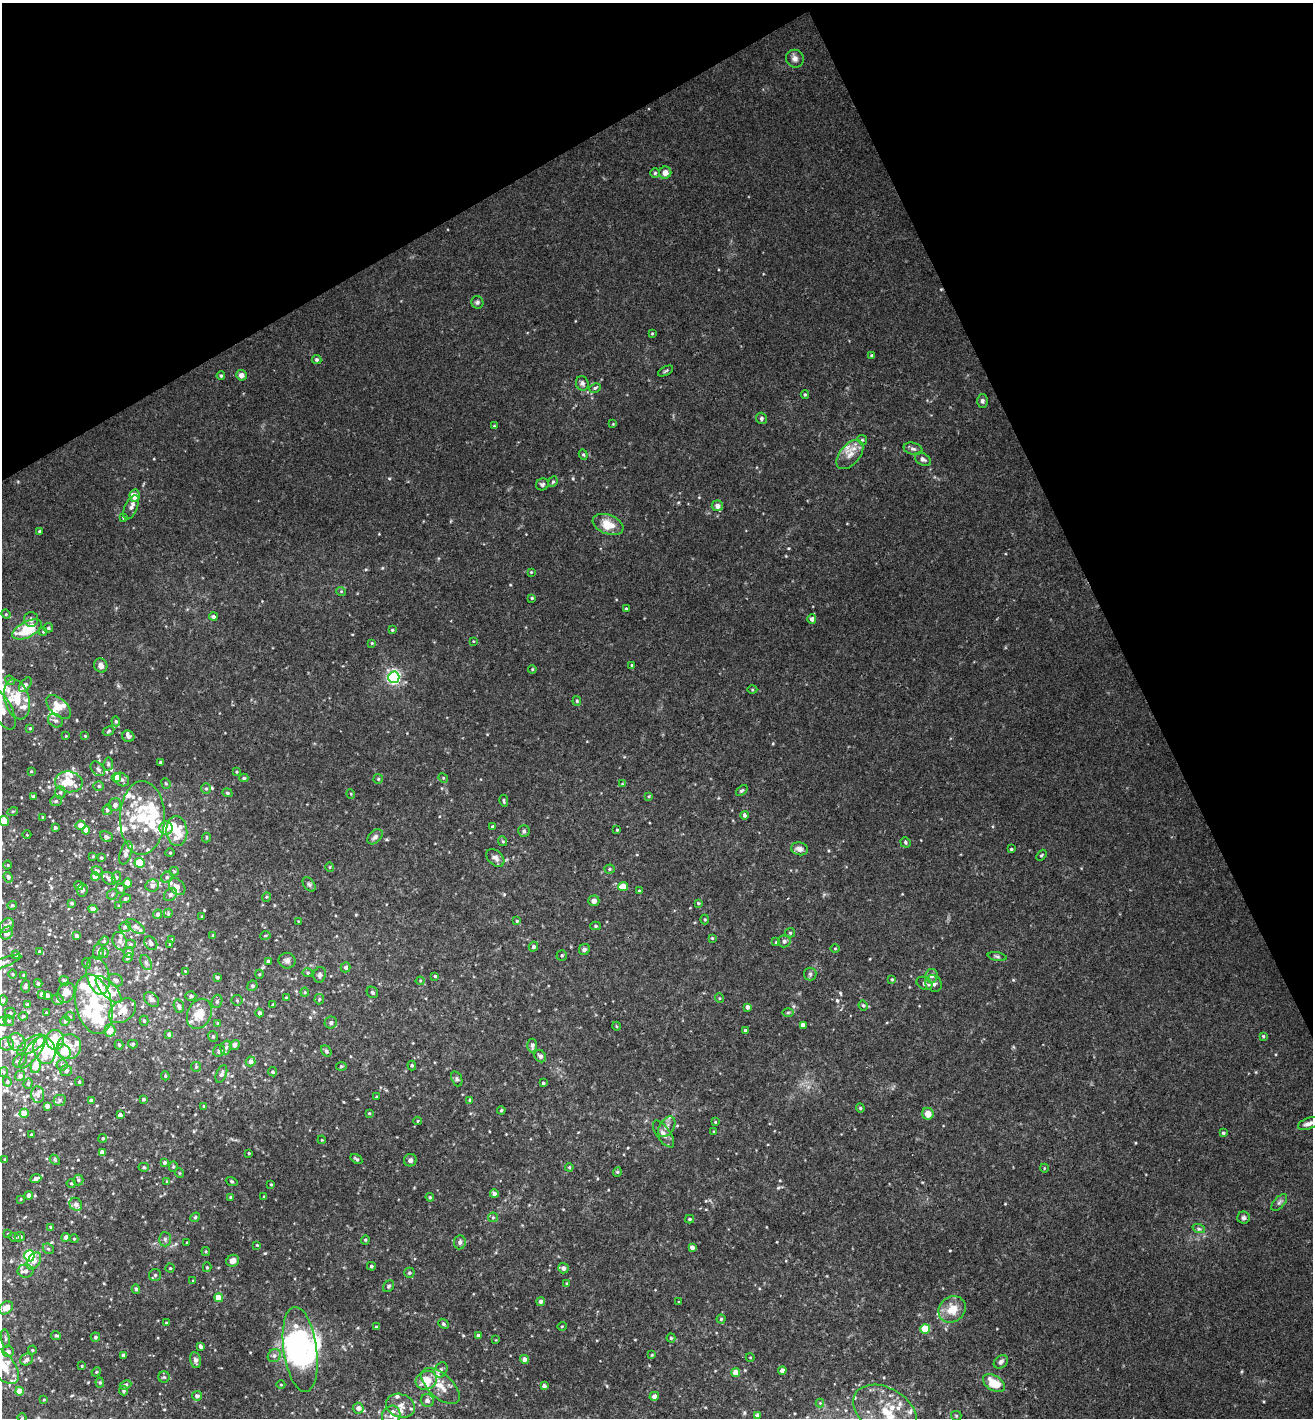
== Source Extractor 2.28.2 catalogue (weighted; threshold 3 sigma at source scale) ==
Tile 3 of 4 x 4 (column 3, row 1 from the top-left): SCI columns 2938-4248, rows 4304-5719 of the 5743 x 5775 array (HDU 1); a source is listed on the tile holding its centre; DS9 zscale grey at full resolution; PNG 1315 x 1420 px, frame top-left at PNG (2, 3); each listed source drawn as its Kron ellipse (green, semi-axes under 4 px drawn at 4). Shown black and unused: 25% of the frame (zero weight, under 3 of 4 exposures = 6% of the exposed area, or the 3 px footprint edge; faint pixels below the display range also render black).
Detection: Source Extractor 2.28.2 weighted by HDU 2 'WHT'; one run over the whole footprint, this tile lists its part. Background 0.0355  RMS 0.0051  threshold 0.0228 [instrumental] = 3 sigma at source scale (4.5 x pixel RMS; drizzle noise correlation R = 1.50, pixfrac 1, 0.05/0.05 arcsec/px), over >= 5 px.
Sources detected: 492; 6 inside a brighter object's white glare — neither listed nor drawn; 64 inside a brighter listed object's ellipse — not listed separately; the other 422 listed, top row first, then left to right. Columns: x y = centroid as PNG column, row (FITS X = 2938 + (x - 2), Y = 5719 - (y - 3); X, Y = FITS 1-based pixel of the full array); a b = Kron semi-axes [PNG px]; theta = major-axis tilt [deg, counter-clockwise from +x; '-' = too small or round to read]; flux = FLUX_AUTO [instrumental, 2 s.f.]
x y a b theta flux
795 59 9 8 - 2.3
655 173 4 4 - 0.67
665 173 6 6 - 3.4
477 302 6 6 - 1
652 333 4 3 - 0.48
872 356 4 4 - 0.81
317 360 5 4 - 0.93
666 371 8 3 27 0.68
241 375 5 5 - 2.4
221 376 4 3 - 0.68
582 383 7 6 - 1.4
595 388 6 4 28 0.83
805 394 4 4 - 0.59
982 401 7 5 90 1.1
761 418 6 5 - 1.1
613 424 4 4 - 0.38
494 426 3 3 - 0.42
862 440 5 4 - 0.64
913 449 9 6 -14 1.6
850 454 17 10 50 5.5
583 455 5 4 - 0.65
923 459 8 6 -31 1.6
553 482 5 4 - 0.74
542 484 6 6 - 1.2
135 496 6 5 - 6.7
717 506 5 5 - 2.6
131 507 13 6 66 2.3
124 518 3 3 - 0.87
608 524 16 9 -20 9.5
40 531 4 3 - 0.83
531 572 4 4 - 0.45
341 591 5 3 - 0.4
532 598 3 3 - 0.55
626 609 4 3 - 0.55
6 614 5 4 - 0.66
213 617 4 4 - 1.2
31 619 7 6 - 1.7
812 619 4 4 - 1.7
48 628 5 4 - 0.71
27 630 16 7 27 16
392 630 4 3 - 0.63
43 632 4 4 - 0.59
473 641 4 2 - 0.32
372 643 4 3 - 0.47
101 665 7 6 - 2.1
632 665 4 3 - 0.47
532 669 4 4 - 0.56
394 677 5 5 - 99
10 680 5 4 - 0.65
25 685 8 5 53 1.7
752 690 5 3 - 0.47
17 699 20 12 -75 9.5
577 701 5 4 - 0.58
59 707 15 8 -45 5.8
2 709 23 10 -61 6.3
55 721 8 6 -31 1.5
116 721 5 4 - 0.68
30 728 4 3 - 0.54
109 731 6 4 29 0.62
66 736 3 3 - 0.38
85 736 4 3 - 0.38
128 736 6 5 - 1.3
160 762 3 2 - 0.56
108 764 6 5 - 0.9
98 769 8 6 -47 1.3
31 771 3 2 - 0.37
236 772 4 3 - 0.54
116 777 4 4 - 6.6
244 778 4 4 - 0.88
443 778 5 4 - 0.59
122 779 8 6 -33 1.6
378 779 5 4 - 0.58
69 782 14 10 -8 9.9
166 783 5 4 - 0.66
622 784 3 3 - 0.36
99 786 5 4 - 0.75
206 789 5 5 - 0.98
742 790 7 4 40 0.77
60 793 6 5 - 0.93
227 793 5 4 - 0.68
351 794 5 3 - 0.42
649 796 4 3 - 0.47
34 797 3 3 - 1.1
56 801 6 5 - 0.88
504 801 6 3 -79 0.67
115 805 7 6 - 2
107 810 5 5 - 1.2
13 811 5 3 - 0.49
745 815 4 4 - 1.4
43 817 3 2 - 0.33
142 818 37 22 89 26
4 821 5 4 - 9.3
80 825 5 4 - 3.3
492 827 3 3 - 0.74
55 828 4 4 - 0.8
166 828 7 6 - 4.7
86 830 4 4 - 3.9
617 830 3 2 - 0.46
177 831 15 10 -85 11
524 831 6 5 - 0.88
27 835 4 3 - 0.36
106 837 6 5 - 0.91
206 837 5 3 - 0.6
375 837 9 6 44 1.6
502 841 5 3 - 0.52
905 842 5 4 - 0.86
799 849 8 6 -12 2.1
1011 849 3 3 - 0.61
126 853 12 5 72 2
170 853 4 4 - 0.51
1041 855 6 4 50 0.64
93 856 3 3 - 0.43
101 858 3 3 - 0.56
495 858 10 7 -43 2.3
140 863 5 5 - 11
8 865 4 3 - 0.38
330 867 5 3 - 0.47
610 869 5 4 - 0.69
97 871 6 4 -23 0.74
174 871 4 4 - 0.57
8 877 5 4 - 1.1
95 877 4 4 - 5.5
116 877 6 4 64 0.72
167 877 6 5 - 0.96
109 879 8 5 -41 2
128 883 4 4 - 5.3
309 884 8 5 -53 1
79 885 4 4 - 1.1
152 886 7 6 - 2.1
177 887 9 7 -49 2.5
623 887 5 4 - 7.3
121 889 5 5 - 0.73
82 890 6 5 - 1.3
639 891 4 3 - 0.64
112 894 6 4 47 0.7
170 895 7 5 46 1.3
266 897 5 3 - 0.5
125 899 6 4 18 1
594 901 5 5 - 2.1
72 903 3 3 - 0.91
698 903 4 4 - 0.55
12 905 5 4 - 0.68
119 906 4 3 - 0.42
93 909 4 4 - 2.4
168 913 5 3 - 0.62
158 914 4 4 - 1.2
202 917 3 2 - 0.46
705 919 5 4 - 0.59
298 921 3 2 - 0.3
517 921 4 4 - 0.61
6 926 8 6 45 2
135 926 10 5 -34 1.5
596 926 5 4 - 0.71
125 927 6 5 - 0.99
7 933 7 5 49 2.1
790 933 5 5 - 0.77
213 935 3 3 - 0.72
265 935 5 3 - 0.5
77 936 4 4 - 1.1
712 938 3 3 - 0.49
172 940 4 3 - 0.5
104 941 5 4 - 0.61
120 941 9 7 -65 2.6
784 941 6 6 - 1.5
776 942 4 4 - 0.41
151 943 7 6 - 1.5
130 944 5 5 - 0.87
169 944 3 2 - 0.31
533 947 5 4 - 0.84
835 948 5 3 - 0.43
584 949 6 5 - 1.1
40 951 4 3 - 0.53
98 952 8 5 86 2.2
129 952 5 5 - 2.2
104 953 5 4 - 0.67
16 955 3 3 - 1.1
562 955 5 5 - 0.75
997 956 9 3 -11 0.93
128 958 5 4 - 0.61
268 961 4 3 - 1.1
287 961 8 8 - 1.7
146 962 8 5 -63 1.3
3 963 19 4 20 2
86 963 5 3 - 0.49
346 967 5 4 - 1.2
185 971 3 3 - 0.3
308 973 5 4 - 0.62
13 974 4 3 - 0.48
259 974 4 4 - 0.48
810 974 6 6 - 1.1
24 975 3 3 - 0.65
320 975 8 6 74 1.3
98 976 19 11 -76 8.5
435 976 4 4 - 0.72
932 976 7 6 - 2.3
217 977 3 3 - 0.87
892 979 3 3 - 0.51
116 980 8 6 -28 1.6
64 981 5 4 - 1.5
420 981 4 4 - 0.5
38 983 4 3 - 0.73
924 983 8 6 -29 1.4
934 983 9 7 -40 2.2
25 986 6 4 86 1
252 986 5 5 - 1.1
109 989 17 7 -47 4.2
305 992 4 4 - 0.6
372 992 6 5 - 0.85
66 993 10 8 67 5.1
41 994 4 3 - 0.96
47 995 3 3 - 1.2
191 996 5 4 - 0.87
286 998 3 3 - 0.61
719 998 5 3 - 0.46
152 999 8 6 -47 1.6
319 999 5 5 - 0.64
3 1000 5 4 - 0.76
58 1000 6 5 - 1.6
237 1000 5 5 - 0.8
217 1001 7 5 74 1.1
27 1004 3 3 - 0.64
94 1004 30 18 -77 24
273 1005 3 3 - 0.91
863 1005 5 3 - 0.65
179 1006 7 5 -74 1.5
747 1007 4 3 - 1.6
123 1011 15 10 39 4.9
10 1013 5 5 - 1.2
46 1013 3 3 - 0.48
260 1013 4 4 - 1.2
788 1013 6 4 2 0.6
199 1014 15 12 66 8.8
23 1016 4 3 - 0.57
70 1016 5 4 - 0.63
2 1021 4 4 - 0.66
9 1021 6 5 - 0.98
65 1021 5 5 - 0.75
144 1021 5 4 - 0.72
218 1023 4 3 - 0.51
331 1023 6 6 - 1.2
803 1025 4 4 - 2.4
616 1026 4 3 - 0.45
110 1030 6 5 - 5.1
745 1031 3 3 - 0.96
169 1035 4 4 - 1
213 1036 5 5 - 0.81
1263 1036 4 3 - 0.51
55 1040 10 9 - 14
17 1042 9 8 - 2.7
6 1044 7 6 - 1.6
133 1044 5 4 - 0.65
31 1045 16 7 31 4.3
119 1045 5 4 - 0.77
235 1045 5 4 - 1.6
532 1045 7 5 -90 1.8
69 1047 12 12 - 6.2
226 1047 7 5 73 1.3
44 1050 14 10 -72 19
64 1051 8 6 -43 7.7
219 1051 6 5 - 1.4
326 1051 6 4 -54 1.1
32 1052 19 7 54 4.1
540 1056 6 5 - 1.7
20 1060 8 5 45 1.2
250 1061 5 4 - 2.7
62 1065 5 5 - 1.2
412 1065 5 4 - 0.75
36 1066 7 5 79 9.6
341 1066 5 4 - 0.65
196 1067 5 5 - 0.62
66 1071 5 5 - 1.6
4 1072 5 3 - 0.52
273 1072 5 4 - 0.83
221 1074 9 5 67 1.7
20 1076 5 5 - 1.5
165 1076 4 3 - 0.59
457 1079 8 5 -70 1
7 1082 5 4 - 0.6
79 1082 4 4 - 0.74
28 1083 5 4 - 0.67
543 1083 3 3 - 0.66
38 1095 8 6 -84 1.5
376 1097 4 3 - 0.41
143 1099 4 4 - 0.84
59 1100 6 5 - 1.1
91 1100 4 3 - 1.6
470 1100 4 4 - 0.85
47 1106 4 4 - 2.3
204 1106 4 3 - 0.4
860 1108 5 4 - 0.63
501 1110 4 3 - 0.63
24 1113 4 4 - 4.3
369 1113 3 3 - 0.46
928 1114 6 5 - 4.6
120 1115 4 4 - 1.8
417 1121 4 3 - 0.42
715 1122 4 4 - 0.47
1308 1124 11 5 20 2.2
667 1127 11 7 57 2.6
714 1132 4 4 - 0.5
1223 1133 4 3 - 0.78
664 1134 16 7 -55 2.7
32 1135 3 3 - 0.77
103 1138 4 4 - 0.76
322 1140 4 4 - 0.46
102 1152 4 4 - 2.5
249 1153 3 2 - 0.52
5 1159 3 3 - 0.72
356 1159 6 4 -35 0.82
55 1160 6 4 -49 0.65
410 1160 6 6 - 1.6
165 1162 4 4 - 0.91
144 1167 5 4 - 0.8
173 1167 5 4 - 0.66
569 1167 4 3 - 0.55
1044 1168 4 3 - 0.36
617 1172 4 4 - 0.59
179 1173 5 3 - 0.41
36 1179 5 4 - 2
78 1180 5 5 - 0.8
167 1181 4 3 - 0.45
232 1181 6 4 -20 0.6
71 1183 4 4 - 0.58
271 1184 3 2 - 0.46
494 1194 4 4 - 1.6
29 1195 4 4 - 2
231 1197 4 4 - 0.83
264 1197 3 3 - 0.42
430 1197 4 4 - 0.55
21 1199 4 3 - 0.46
1279 1202 10 5 47 1.4
76 1204 7 6 - 2.4
195 1217 5 4 - 0.7
493 1217 5 4 - 0.67
1243 1218 6 6 - 1.3
690 1219 4 4 - 0.79
51 1227 4 3 - 0.51
1199 1229 6 4 -18 0.88
8 1234 4 3 - 0.5
20 1237 5 5 - 1.2
66 1237 4 4 - 2
15 1238 6 2 -19 0.51
74 1239 4 4 - 0.49
165 1239 7 6 - 1.2
365 1240 4 4 - 0.49
460 1242 7 6 - 1.4
187 1243 3 2 - 0.53
257 1245 4 3 - 0.44
692 1247 4 4 - 2.2
48 1249 6 5 - 0.78
206 1251 4 4 - 0.53
29 1256 5 5 - 43
34 1261 9 6 57 3
233 1261 6 5 - 3.1
371 1266 4 4 - 0.9
207 1267 5 4 - 0.65
170 1268 4 4 - 0.59
563 1268 5 5 - 2
26 1271 8 6 2 1.8
409 1273 5 5 - 0.79
155 1275 6 6 - 1
193 1281 4 4 - 0.48
567 1283 4 3 - 0.48
389 1286 6 5 - 0.82
136 1289 4 4 - 0.93
219 1298 4 4 - 6.2
541 1301 4 4 - 1.4
679 1302 4 2 - 0.37
6 1308 8 5 35 4.3
952 1309 14 12 38 8.3
721 1319 4 4 - 0.68
166 1323 4 3 - 0.4
443 1324 6 4 -41 0.86
562 1326 5 3 - 0.38
376 1327 3 3 - 0.6
925 1329 5 5 - 16
56 1335 5 4 - 0.71
478 1335 4 3 - 1.1
95 1337 5 4 - 1.1
5 1338 9 3 -81 0.87
671 1338 4 4 - 0.65
496 1340 4 2 - 0.34
201 1346 4 3 - 1.2
300 1349 43 16 -82 40
32 1350 4 4 - 0.51
8 1351 6 6 - 2.1
123 1355 4 3 - 0.85
652 1355 4 3 - 0.42
274 1356 7 6 - 1.5
750 1357 4 3 - 0.41
524 1359 4 4 - 2.3
27 1360 6 5 - 1.7
195 1360 8 5 -79 1.6
1001 1362 8 6 41 1.5
2 1366 22 11 -51 12
82 1366 4 3 - 0.4
441 1370 8 6 57 1.4
782 1371 4 4 - 3.2
96 1372 5 4 - 0.52
736 1373 4 4 - 5
164 1377 5 5 - 0.78
426 1380 11 9 25 7.9
100 1382 5 4 - 0.72
994 1383 12 7 -32 9.6
125 1385 6 4 23 1.1
281 1385 4 3 - 0.37
441 1386 23 12 -42 7.1
544 1386 4 4 - 1.7
19 1391 4 4 - 7.3
124 1391 4 4 - 0.72
197 1396 5 5 - 1.6
654 1396 5 4 - 1.9
44 1400 4 2 - 0.42
427 1400 6 6 - 2
820 1403 4 4 - 0.49
400 1406 15 11 -19 4.2
358 1408 5 5 - 2
885 1411 34 23 -30 24
391 1415 10 9 - 2.7
757 1415 4 4 - 1
956 1416 5 5 - 0.65
22 1418 4 3 - 0.39
Isophote crosses this tile's border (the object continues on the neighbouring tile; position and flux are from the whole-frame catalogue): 7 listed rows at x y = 2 709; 4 821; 3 963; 2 1021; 6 1308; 2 1366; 885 1411
Unlisted compact peaks at least as high as the median listed source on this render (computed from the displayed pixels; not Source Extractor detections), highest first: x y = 837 1000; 265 1253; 778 1188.